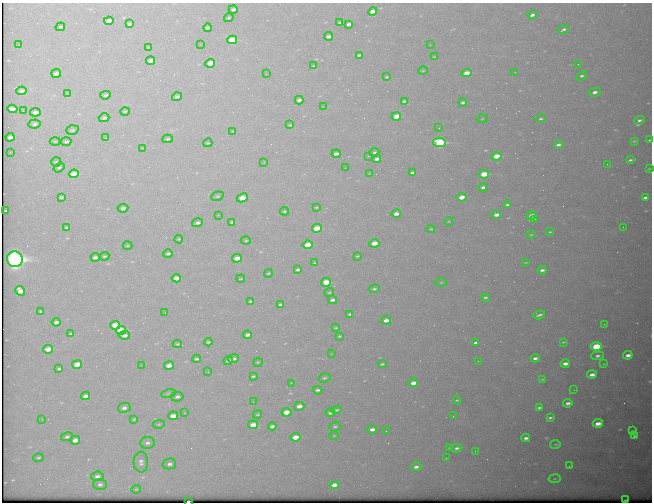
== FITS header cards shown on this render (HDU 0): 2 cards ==
NAXIS1  =                  650 / Width of table row in bytes
NAXIS2  =                  500 / Number of rows in table

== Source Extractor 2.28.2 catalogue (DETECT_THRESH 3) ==
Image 650 x 500 px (HDU 0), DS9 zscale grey, 1 PNG px = 1 image px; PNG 654 x 504 px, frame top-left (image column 1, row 500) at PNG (2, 3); each listed source drawn as its Kron ellipse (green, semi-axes under 4 px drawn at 4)
Background 602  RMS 3.2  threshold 9.5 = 3 sigma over >= 5 px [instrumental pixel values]
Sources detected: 229; all 229 listed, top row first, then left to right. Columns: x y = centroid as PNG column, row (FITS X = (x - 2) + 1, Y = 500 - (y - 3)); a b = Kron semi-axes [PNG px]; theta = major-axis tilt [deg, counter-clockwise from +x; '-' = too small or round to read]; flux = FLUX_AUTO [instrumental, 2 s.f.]
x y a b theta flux
233 9 4 3 - 620
373 11 4 3 - 1500
532 15 5 4 - 640
229 18 5 3 - 250
109 21 5 3 - 2100
340 23 3 2 - 230
130 24 4 3 - 510
349 24 4 3 - 650
60 27 5 4 - 320
207 28 4 3 - 490
563 29 6 3 27 430
328 36 4 3 - 700
232 40 5 4 - 8200
200 44 2 2 - 88
19 45 2 2 - 130
430 45 2 2 - 210
149 47 4 3 - 160
359 55 3 2 - 290
434 57 3 2 - 140
151 61 4 3 - 1600
210 63 5 4 - 4500
578 64 3 3 - 110
314 66 3 3 - 160
423 71 4 3 - 170
515 72 2 2 - 95
56 73 5 3 - 1300
466 73 5 3 - 2400
266 74 2 2 - 240
581 76 5 4 - 430
387 77 3 2 - 170
22 91 5 4 - 850
595 92 6 4 13 820
67 93 3 3 - 160
105 95 5 4 - 390
177 97 5 4 - 670
299 100 4 3 - 900
404 101 3 3 - 280
463 102 4 3 - 370
323 106 3 2 - 240
12 109 5 3 - 1400
23 111 3 2 - 150
125 111 4 3 - 210
35 112 5 4 - 1400
396 116 5 3 - 4400
104 118 5 4 - 460
482 119 5 3 - 180
541 119 5 4 - 310
639 120 5 4 - 470
34 124 6 4 6 560
290 125 3 3 - 170
439 128 2 2 - 97
72 130 6 4 18 390
233 131 4 3 - 170
10 137 4 3 - 1100
106 138 2 2 - 130
168 139 5 4 - 330
650 140 3 2 - 200
55 141 5 3 - 230
634 141 3 2 - 190
66 142 5 4 - 530
439 142 6 4 -9 20000
208 143 4 3 - 210
558 145 4 3 - 660
142 148 2 2 - 910
10 152 2 2 - 130
375 152 5 3 - 300
336 154 4 3 - 950
368 156 3 3 - 160
497 156 5 3 - 5300
377 159 4 3 - 780
630 160 4 2 - 280
56 162 5 4 - 290
264 162 2 2 - 100
607 164 2 2 - 310
59 167 6 4 34 360
345 168 2 2 - 98
649 169 3 2 - 140
370 173 4 2 - 130
412 173 4 3 - 530
74 174 5 3 - 4700
484 174 5 3 - 7200
483 187 4 3 - 530
217 196 6 4 20 310
61 197 4 3 - 290
462 197 5 3 - 2900
242 198 6 4 25 4100
645 198 4 3 - 450
507 205 4 3 - 370
316 207 3 2 - 150
123 208 5 4 - 680
6 211 3 2 - 220
284 211 4 2 - 200
396 214 4 3 - 1500
218 215 3 2 - 170
496 215 5 3 - 1200
531 216 5 3 - 2000
535 219 2 2 - 130
449 221 4 3 - 160
232 222 3 3 - 250
198 223 6 4 15 510
623 227 2 2 - 370
67 228 4 3 - 470
317 228 5 3 - 8300
431 229 4 4 - 200
550 232 3 2 - 170
531 235 4 3 - 190
179 239 4 3 - 200
246 241 5 3 - 240
374 243 5 3 - 2600
307 245 5 3 - 4100
127 246 5 3 - 180
168 254 5 3 - 340
104 256 5 3 - 240
357 256 3 2 - 180
95 257 4 3 - 970
237 258 5 3 - 2500
15 259 8 8 - 94000
526 262 3 2 - 140
315 263 4 3 - 190
298 270 4 3 - 360
542 270 4 3 - 650
268 273 4 3 - 200
176 278 5 3 - 1800
241 279 4 2 - 160
326 282 5 4 - 6300
441 282 6 4 2 250
374 289 5 3 - 360
20 291 5 4 - 2300
329 292 5 2 - 190
485 297 4 3 - 330
332 300 4 3 - 630
250 301 4 3 - 270
281 304 4 3 - 500
41 311 4 3 - 380
165 313 2 2 - 120
350 314 4 2 - 320
539 315 6 3 18 440
386 320 5 3 - 1300
56 322 4 3 - 690
604 324 2 2 - 480
115 325 5 4 - 5600
336 328 4 2 - 190
121 330 5 4 - 9100
71 334 3 2 - 190
124 335 6 4 4 1000
248 335 4 3 - 870
339 336 3 2 - 180
208 342 4 3 - 270
563 342 3 2 - 200
476 343 4 3 - 520
177 344 4 3 - 220
596 346 5 4 - 11000
48 349 5 3 - 2600
331 354 2 2 - 310
628 355 5 3 - 990
598 356 6 4 5 540
535 358 4 3 - 650
197 359 4 3 - 350
233 359 5 3 - 580
228 361 4 3 - 700
478 361 2 2 - 340
258 362 5 3 - 180
565 363 4 3 - 1000
382 364 4 2 - 270
604 364 4 2 - 140
77 365 5 4 - 3900
141 365 2 2 - 140
169 365 5 3 - 2000
59 369 4 3 - 310
208 372 2 2 - 150
592 375 5 3 - 1100
253 376 3 2 - 220
324 378 6 4 15 320
542 379 3 2 - 160
291 383 3 2 - 170
413 383 4 3 - 1700
318 390 5 3 - 490
574 390 2 2 - 96
168 393 7 3 10 310
85 396 5 3 - 950
177 397 6 4 9 540
457 400 4 3 - 250
253 402 2 2 - 130
568 403 5 3 - 660
299 406 5 3 - 1500
124 408 6 5 - 770
539 408 4 3 - 370
337 410 5 4 - 300
286 412 5 4 - 4100
184 413 3 3 - 220
330 413 4 3 - 380
257 415 4 2 - 170
173 416 5 3 - 2400
453 416 2 2 - 120
550 418 4 3 - 330
42 419 2 2 - 260
133 419 3 3 - 420
598 423 5 3 - 1900
159 424 6 4 11 260
253 425 5 4 - 3000
272 426 4 3 - 630
335 426 6 5 - 360
372 429 5 3 - 1000
386 431 2 2 - 550
633 431 3 2 - 150
334 436 4 3 - 170
634 436 3 2 - 200
67 437 6 4 12 460
296 437 5 4 - 3600
526 438 4 3 - 680
75 440 5 4 - 1900
147 443 7 6 - 710
555 444 5 2 - 200
450 448 4 3 - 220
457 448 5 4 - 510
475 451 2 2 - 470
38 458 5 3 - 250
446 458 2 2 - 82
141 462 10 7 -87 910
169 464 7 5 12 720
569 466 3 3 - 120
416 467 5 4 - 640
97 476 6 4 7 760
555 479 6 3 9 230
100 484 7 5 4 560
334 485 5 3 - 1200
136 489 4 4 - 220
625 500 3 2 - 160
188 501 3 2 - 750
At the frame edge (FLAGS 8, measured only in part): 2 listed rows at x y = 650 140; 188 501